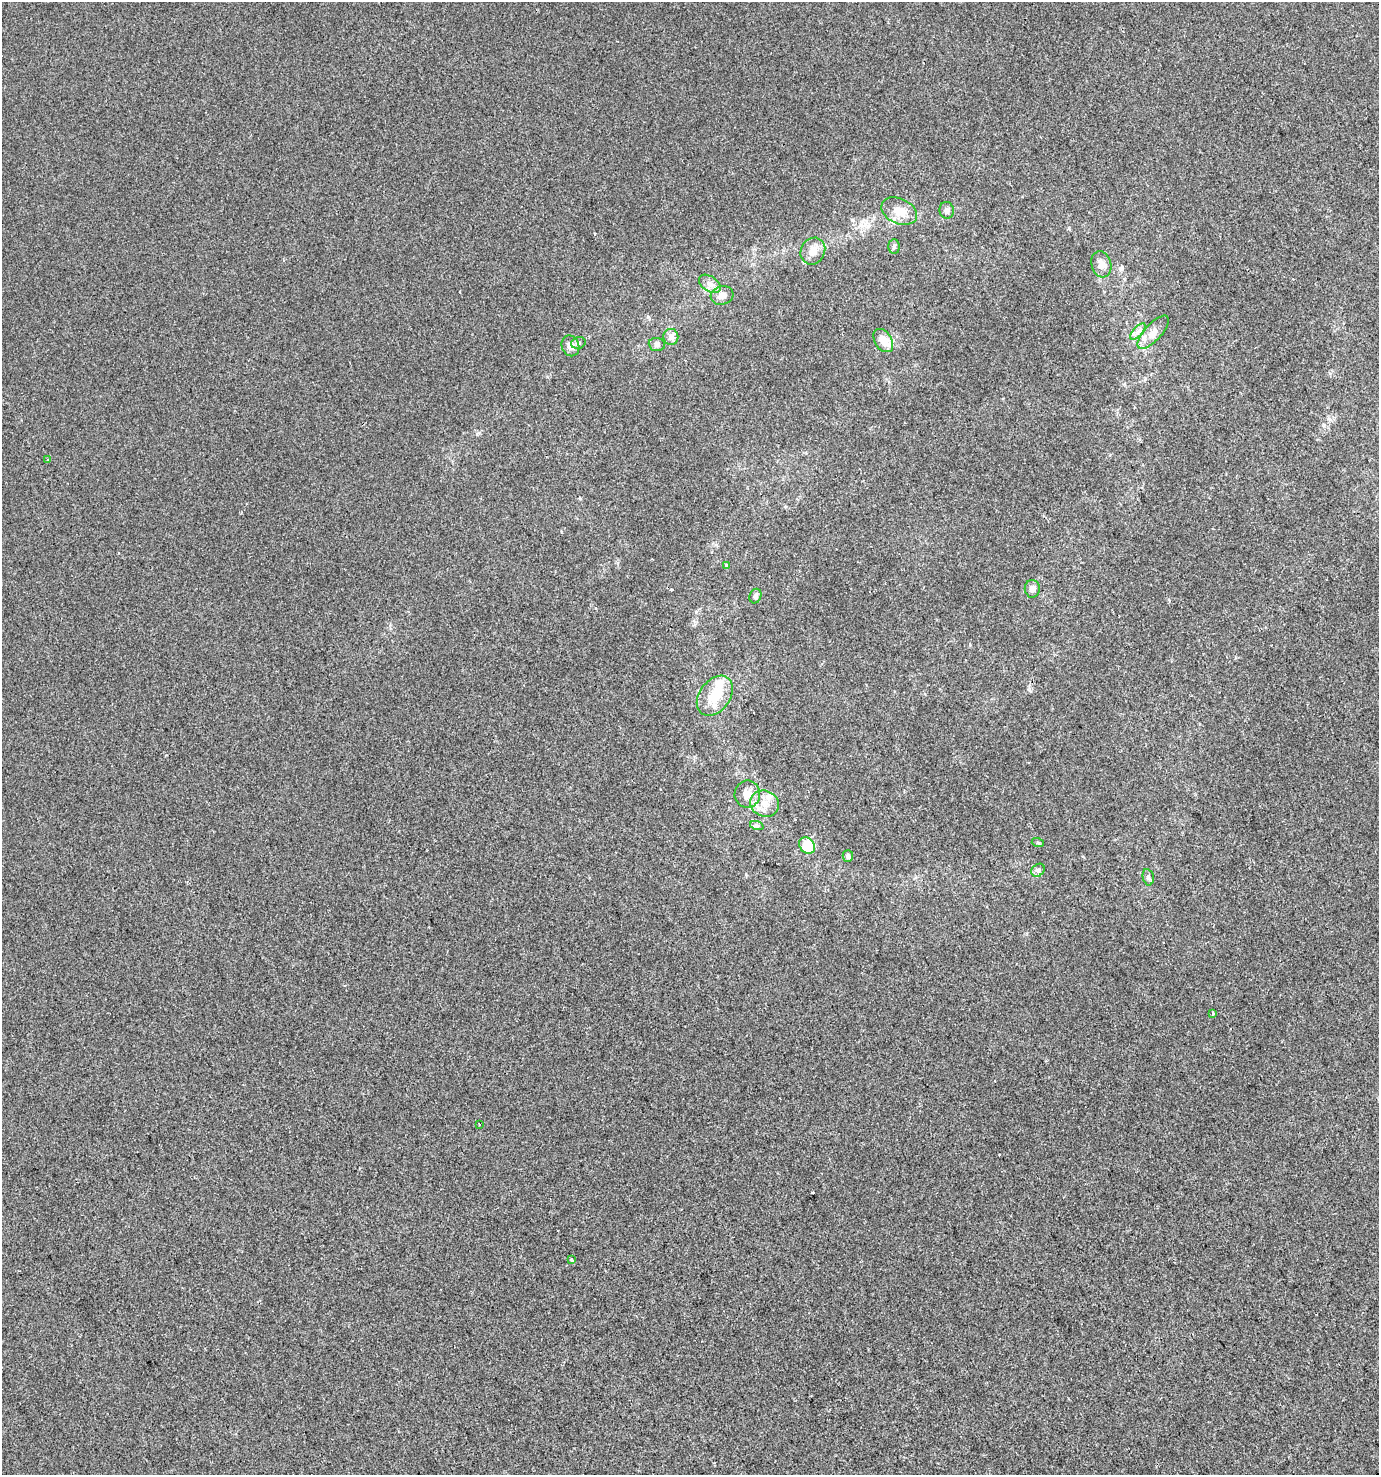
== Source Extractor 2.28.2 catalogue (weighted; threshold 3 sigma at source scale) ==
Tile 6 of 4 x 4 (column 2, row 2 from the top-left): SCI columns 1495-2871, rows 2948-4420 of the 5803 x 5892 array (HDU 1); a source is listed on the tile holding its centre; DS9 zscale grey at full resolution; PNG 1381 x 1477 px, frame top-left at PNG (2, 2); each listed source drawn as its Kron ellipse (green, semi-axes under 4 px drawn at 4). Shown black and unused: <1% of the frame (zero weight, under 2 of 3 exposures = <1% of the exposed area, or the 3 px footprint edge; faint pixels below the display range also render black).
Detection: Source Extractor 2.28.2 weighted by HDU 2 'WHT'; one run over the whole footprint, this tile lists its part. Background 5.08e-05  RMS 0.0042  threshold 0.0189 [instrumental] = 3 sigma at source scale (4.5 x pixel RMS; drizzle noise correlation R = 1.50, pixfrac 1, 0.0396/0.0396 arcsec/px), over >= 5 px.
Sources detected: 32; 2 inside a brighter listed object's ellipse — not listed separately; the other 30 listed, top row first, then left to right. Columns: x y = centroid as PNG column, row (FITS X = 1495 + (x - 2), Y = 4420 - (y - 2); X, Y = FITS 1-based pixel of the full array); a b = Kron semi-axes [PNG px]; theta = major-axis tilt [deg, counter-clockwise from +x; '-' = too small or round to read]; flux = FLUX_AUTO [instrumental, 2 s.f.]
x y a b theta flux
947 210 8 7 - 1.8
899 211 19 12 -25 7.2
894 247 7 5 88 0.98
813 251 14 12 60 4.1
1101 264 13 10 -74 3.3
710 284 12 7 -34 2.3
722 295 11 9 15 2.9
1138 331 10 4 48 1.6
1153 332 21 8 48 4.1
671 337 8 7 - 2.2
883 341 13 8 -57 5.6
578 343 7 5 16 0.92
657 344 8 6 -5 1.2
570 346 10 8 -68 2.8
48 460 3 3 - 0.86
726 565 4 3 - 0.62
1032 589 9 7 -89 2.2
755 596 7 6 - 1.2
715 696 22 15 53 11
747 794 13 12 - 4.3
765 804 14 13 - 5.5
757 826 7 4 -19 0.77
1038 843 6 4 -18 0.51
807 846 9 7 -49 13
848 856 6 5 - 1.1
1038 870 7 6 - 1.1
1148 877 8 5 -78 1.1
1213 1013 4 2 - 0.99
479 1124 3 2 - 0.88
571 1260 4 3 - 0.72
Unlisted compact peaks at least as high as the median listed source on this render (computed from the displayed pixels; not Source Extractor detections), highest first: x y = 1069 228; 648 317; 1029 690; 477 434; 595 234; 166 755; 580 498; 999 1154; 852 220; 1122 267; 1169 600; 970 645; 696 612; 1329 418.